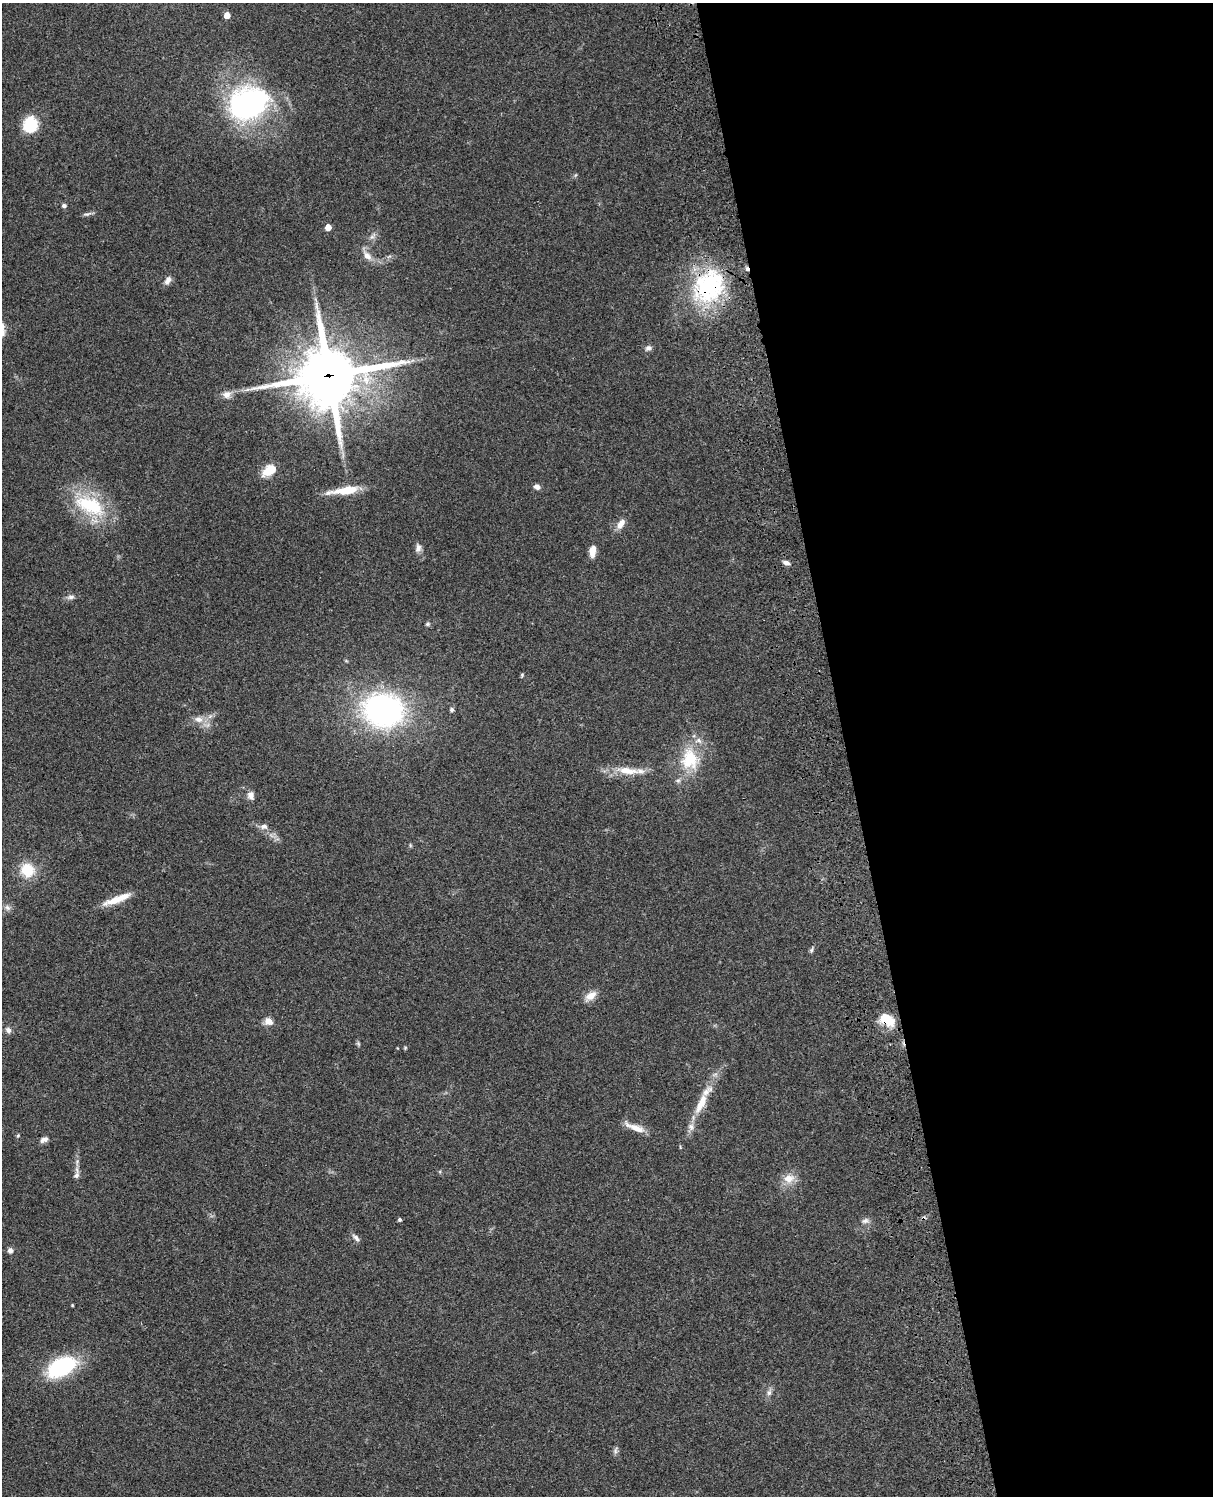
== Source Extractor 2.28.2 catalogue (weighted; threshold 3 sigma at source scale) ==
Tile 8 of 4 x 3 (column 4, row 2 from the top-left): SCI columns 3756-4966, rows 1771-3264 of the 5085 x 4923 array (HDU 1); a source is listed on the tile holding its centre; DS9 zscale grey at full resolution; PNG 1215 x 1498 px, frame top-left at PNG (2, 3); no overlay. Shown black and unused: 30% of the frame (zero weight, under 3 of 4 exposures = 6% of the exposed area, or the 3 px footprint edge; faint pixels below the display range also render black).
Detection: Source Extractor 2.28.2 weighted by HDU 2 'WHT'; one run over the whole footprint, this tile lists its part. Background 0.106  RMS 0.0065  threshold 0.0292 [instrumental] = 3 sigma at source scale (4.5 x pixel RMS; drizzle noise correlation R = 1.50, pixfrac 1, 0.05/0.05 arcsec/px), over >= 5 px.
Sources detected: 60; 1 cosmic-ray / hot-pixel residue — not listed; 3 inside a brighter listed object's ellipse — not listed separately; the other 56 listed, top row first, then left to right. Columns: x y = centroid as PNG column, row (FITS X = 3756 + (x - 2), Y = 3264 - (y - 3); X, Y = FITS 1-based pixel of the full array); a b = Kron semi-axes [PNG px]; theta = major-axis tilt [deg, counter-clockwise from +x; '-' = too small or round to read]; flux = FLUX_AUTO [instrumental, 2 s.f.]
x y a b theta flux
227 15 5 4 - 6.7
248 103 45 34 25 130
30 125 15 13 76 24
64 206 6 5 - 1.5
87 214 13 4 13 1.8
328 227 5 5 - 7.3
372 237 10 6 41 2.3
367 256 15 8 -48 5.4
168 280 12 7 60 3
709 286 45 36 55 76
648 348 9 7 21 2.2
329 375 23 21 14 3900
227 395 11 10 - 4.2
269 471 15 9 33 13
537 487 8 6 -15 2.8
344 490 38 8 8 15
90 505 46 23 -25 42
621 524 15 8 56 5
418 548 11 7 83 3
592 551 14 7 84 5.5
786 563 9 5 -20 2.4
71 597 11 6 9 2.3
427 624 7 4 27 1.1
522 675 5 4 - 0.8
383 710 29 24 -11 200
452 710 6 5 - 1.3
210 716 7 5 44 1.8
198 719 12 9 -4 5.1
690 759 31 26 -84 30
628 771 34 10 -7 13
251 796 10 8 -73 3.6
264 826 9 8 - 3.1
410 845 6 4 -72 0.68
27 870 17 15 -44 17
117 899 37 8 21 12
7 907 10 7 -32 2.6
811 950 8 5 69 1.3
590 996 18 9 36 5.9
887 1019 18 12 -31 15
268 1021 12 10 -16 4.4
8 1030 8 7 - 2.6
405 1048 5 4 - 0.73
701 1103 31 10 64 15
635 1127 29 7 -22 7.5
18 1136 6 4 68 0.8
44 1139 10 6 23 2.8
76 1175 10 7 65 2.6
789 1178 15 12 13 7.9
400 1220 4 4 - 1.2
865 1221 11 7 11 2.6
356 1238 12 5 -49 2.4
10 1250 7 6 - 2.4
72 1305 4 3 - 0.53
61 1367 21 12 27 83
769 1392 10 6 78 2.5
615 1451 11 5 85 1.7
Overlapping masked pixels (flux is a lower limit): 3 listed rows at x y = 709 286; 329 375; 887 1019